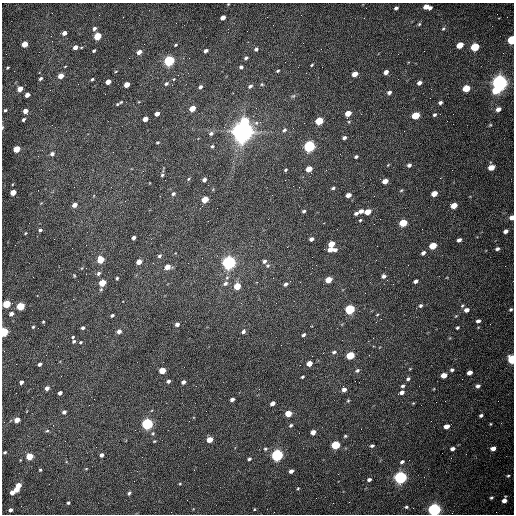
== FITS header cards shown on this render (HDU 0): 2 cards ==
NAXIS1  =                  512 /fastest changing axis
NAXIS2  =                  512 /next to fastest changing axis

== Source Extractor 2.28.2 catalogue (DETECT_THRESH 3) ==
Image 512 x 512 px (HDU 0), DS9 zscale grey, 1 PNG px = 1 image px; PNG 516 x 516 px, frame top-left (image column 1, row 512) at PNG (2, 3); no overlay
Background 1540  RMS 23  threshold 70.3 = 3 sigma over >= 5 px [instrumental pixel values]
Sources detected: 225; all 225 listed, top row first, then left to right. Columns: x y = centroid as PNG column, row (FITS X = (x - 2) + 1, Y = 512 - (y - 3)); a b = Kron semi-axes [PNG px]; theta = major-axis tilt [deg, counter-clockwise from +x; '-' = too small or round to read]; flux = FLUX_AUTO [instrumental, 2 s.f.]
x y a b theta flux
228 4 3 3 - 1.1e+03
427 7 7 4 -12 1.8e+04
396 8 4 3 - 3.8e+03
223 17 4 4 - 1.2e+04
419 24 5 4 - 2.0e+03
94 28 5 4 - 4.6e+03
443 29 6 4 51 2.2e+03
64 33 4 4 - 8.1e+03
51 36 2 2 - 1.4e+03
97 36 5 4 - 6.3e+04
512 40 5 4 - 1.2e+05
25 44 5 4 - 3.0e+04
175 45 4 2 - 1.7e+03
460 45 5 4 - 3.3e+04
75 47 5 4 - 1.1e+04
475 47 5 4 - 9.7e+04
256 49 5 4 - 3.8e+03
94 51 3 3 - 2.4e+03
206 51 4 3 - 4.5e+03
139 52 5 4 - 1.0e+04
246 58 5 4 - 2.9e+03
169 61 5 4 - 2.6e+05
312 65 4 3 - 1.5e+03
65 66 4 2 - 1.0e+03
241 67 4 4 - 3.1e+03
8 68 3 2 - 1.5e+03
116 71 4 2 - 1.2e+03
278 71 5 3 - 2.0e+03
386 72 4 4 - 7.7e+03
355 74 5 4 - 1.5e+04
61 76 4 4 - 1.8e+04
40 78 5 3 - 3.0e+03
92 79 4 3 - 2.3e+03
174 79 4 3 - 1.2e+03
108 82 4 4 - 1.6e+04
419 83 4 4 - 6.8e+03
499 83 6 5 - 1.0e+06
127 84 5 4 - 2.0e+04
166 84 6 4 34 3.0e+03
262 84 5 4 - 2.0e+03
250 86 6 4 37 4.3e+03
200 87 5 4 - 3.7e+03
466 88 5 4 - 5.5e+04
20 89 5 4 - 1.9e+04
496 90 6 5 - 4.5e+04
389 92 5 4 - 4.7e+03
27 95 4 4 - 9.2e+03
293 96 7 4 43 2.8e+03
121 102 4 3 - 1.4e+03
440 102 4 3 - 4.1e+03
117 104 4 3 - 1.7e+03
192 108 5 4 - 2.6e+04
498 109 5 4 - 8.6e+03
5 110 3 3 - 2.0e+03
25 111 4 4 - 1.2e+04
348 113 5 4 - 2.3e+04
157 114 4 4 - 9.4e+03
434 115 4 3 - 2.8e+03
415 116 5 4 - 6.2e+04
145 119 4 4 - 1.5e+04
23 120 4 3 - 3.2e+03
245 121 6 5 - 5.4e+04
319 121 5 4 - 6.9e+04
490 125 5 4 - 1.6e+03
2 127 5 3 - 1.5e+03
293 128 2 2 - 6.8e+02
284 130 7 5 43 4.1e+03
243 131 8 7 - 2.1e+06
211 133 6 5 - 4.1e+03
344 138 4 3 - 4.1e+03
158 142 4 3 - 1.6e+03
212 146 5 4 - 2.1e+03
309 146 5 5 - 3.5e+05
16 149 5 4 - 4.3e+04
52 154 6 5 - 5.1e+03
356 157 4 3 - 3.0e+03
409 165 4 4 - 4.0e+03
491 167 5 4 - 2.1e+04
309 169 5 4 - 2.3e+04
286 170 4 2 - 1.8e+03
162 175 4 4 - 2.2e+03
188 179 5 4 - 1.7e+03
204 180 4 4 - 4.6e+03
385 181 5 4 - 1.4e+04
299 187 2 2 - 9.3e+02
333 188 4 3 - 2.8e+03
401 190 4 3 - 1.6e+03
13 192 4 4 - 2.4e+04
434 193 5 4 - 1.8e+04
173 194 4 4 - 3.2e+03
348 195 5 4 - 1.2e+04
205 199 5 4 - 3.5e+04
74 205 5 4 - 9.0e+03
454 205 5 4 - 2.6e+04
304 211 4 3 - 2.7e+03
361 211 5 4 - 7.0e+03
368 212 5 4 - 2.2e+04
356 213 5 3 - 4.2e+03
512 217 4 4 - 9.9e+03
360 220 4 3 - 1.7e+03
403 223 5 4 - 6.7e+04
40 230 4 4 - 2.9e+03
505 231 4 3 - 6.9e+03
25 233 4 3 - 1.4e+03
133 238 4 3 - 5.6e+03
311 239 4 4 - 6.1e+03
459 240 4 3 - 5.8e+03
331 244 5 4 - 2.7e+04
433 246 5 4 - 4.9e+04
330 249 5 4 - 1.3e+04
497 249 5 4 - 4.2e+03
335 250 5 4 - 4.7e+03
423 253 4 3 - 5.2e+03
159 256 5 4 - 2.7e+03
100 260 5 4 - 4.5e+04
264 261 5 5 - 4.1e+03
139 262 4 4 - 1.5e+04
229 262 6 5 - 6.9e+05
268 266 6 5 - 2.7e+03
167 267 5 4 - 1.4e+04
98 273 6 5 - 3.8e+03
74 275 4 3 - 1.5e+03
383 276 5 5 - 5.1e+03
117 278 3 3 - 2.1e+03
328 280 5 4 - 2.9e+04
416 281 4 3 - 5.5e+03
102 283 5 4 - 4.1e+04
225 283 7 6 - 5.4e+03
286 284 6 4 39 4.7e+03
237 286 5 4 - 3.8e+04
276 303 2 2 - 1.0e+03
6 304 5 4 - 7.0e+04
462 305 5 4 - 2.0e+03
20 306 5 4 - 8.1e+04
420 306 5 4 - 3.5e+03
350 309 5 4 - 1.7e+05
511 309 4 4 - 2.2e+03
467 310 5 4 - 8.8e+03
11 314 4 4 - 6.2e+03
112 315 4 3 - 2.8e+03
377 315 5 3 - 1.4e+03
381 319 2 2 - 9.6e+02
478 321 4 3 - 4.5e+03
43 322 3 3 - 1.5e+03
177 324 4 4 - 5.3e+03
33 327 4 3 - 1.7e+03
83 328 4 3 - 3.7e+03
457 328 3 3 - 2.5e+03
119 331 5 4 - 6.4e+03
243 331 5 4 - 4.3e+03
4 332 5 4 - 1.4e+05
303 335 4 3 - 3.5e+03
73 337 4 3 - 1.5e+03
74 341 5 4 - 2.6e+03
80 342 5 4 - 1.7e+03
334 352 5 4 - 3.0e+03
350 355 5 4 - 6.7e+04
512 359 5 4 - 1.3e+05
309 363 5 4 - 1.6e+04
39 364 4 3 - 4.3e+03
357 370 5 4 - 3.0e+03
452 370 5 4 - 3.2e+03
162 371 5 4 - 3.5e+04
469 372 4 4 - 1.1e+04
444 375 5 4 - 1.9e+04
302 377 3 3 - 2.1e+03
408 379 5 4 - 3.5e+03
168 381 4 4 - 4.2e+03
21 382 4 3 - 5.5e+03
183 382 4 4 - 6.2e+03
402 386 4 3 - 3.0e+03
478 386 4 4 - 5.2e+03
47 388 4 4 - 7.2e+03
344 389 5 4 - 7.2e+03
402 392 5 4 - 6.5e+03
60 393 4 3 - 5.8e+03
232 399 4 3 - 5.0e+03
348 401 4 4 - 1.8e+03
272 403 4 4 - 7.8e+03
413 403 4 4 - 1.3e+03
64 412 4 4 - 4.8e+03
288 414 5 4 - 3.1e+04
481 415 4 3 - 3.0e+03
17 420 4 4 - 1.5e+04
147 424 5 5 - 3.5e+05
490 424 4 3 - 1.4e+03
291 425 5 4 - 2.5e+03
446 426 5 4 - 1.2e+04
47 431 5 4 - 2.1e+03
313 432 5 4 - 1.1e+04
153 433 5 4 - 2.1e+03
345 436 4 4 - 2.1e+03
210 439 5 4 - 2.3e+04
154 441 4 3 - 1.3e+03
336 445 5 4 - 1.1e+05
372 446 5 4 - 2.6e+03
493 448 5 4 - 1.0e+04
265 449 5 4 - 2.0e+03
452 449 4 3 - 5.5e+03
5 452 3 3 - 2.1e+03
101 455 4 3 - 5.5e+03
277 455 5 5 - 4.2e+05
29 456 5 4 - 5.0e+04
249 459 4 3 - 3.2e+03
402 462 4 3 - 3.9e+03
86 469 5 3 - 1.2e+03
40 470 4 4 - 1.8e+03
291 471 4 4 - 6.3e+03
508 476 6 4 27 2.4e+03
400 477 5 5 - 5.7e+05
369 480 5 4 - 4.2e+03
180 484 4 3 - 1.3e+03
18 485 5 4 - 1.6e+04
298 488 4 4 - 1.6e+03
16 490 4 4 - 1.4e+04
12 492 4 4 - 8.8e+03
129 493 4 3 - 3.0e+03
316 498 2 2 - 3.4e+03
491 498 5 4 - 2.4e+03
504 500 6 4 68 9.1e+03
68 503 4 3 - 2.5e+03
406 507 4 3 - 2.2e+03
254 509 3 3 - 1.3e+03
10 510 4 3 - 5.5e+03
434 510 5 5 - 6.3e+05
At the frame edge (FLAGS 8, measured only in part): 7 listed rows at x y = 228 4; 512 40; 2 127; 512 217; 4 332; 512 359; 434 510